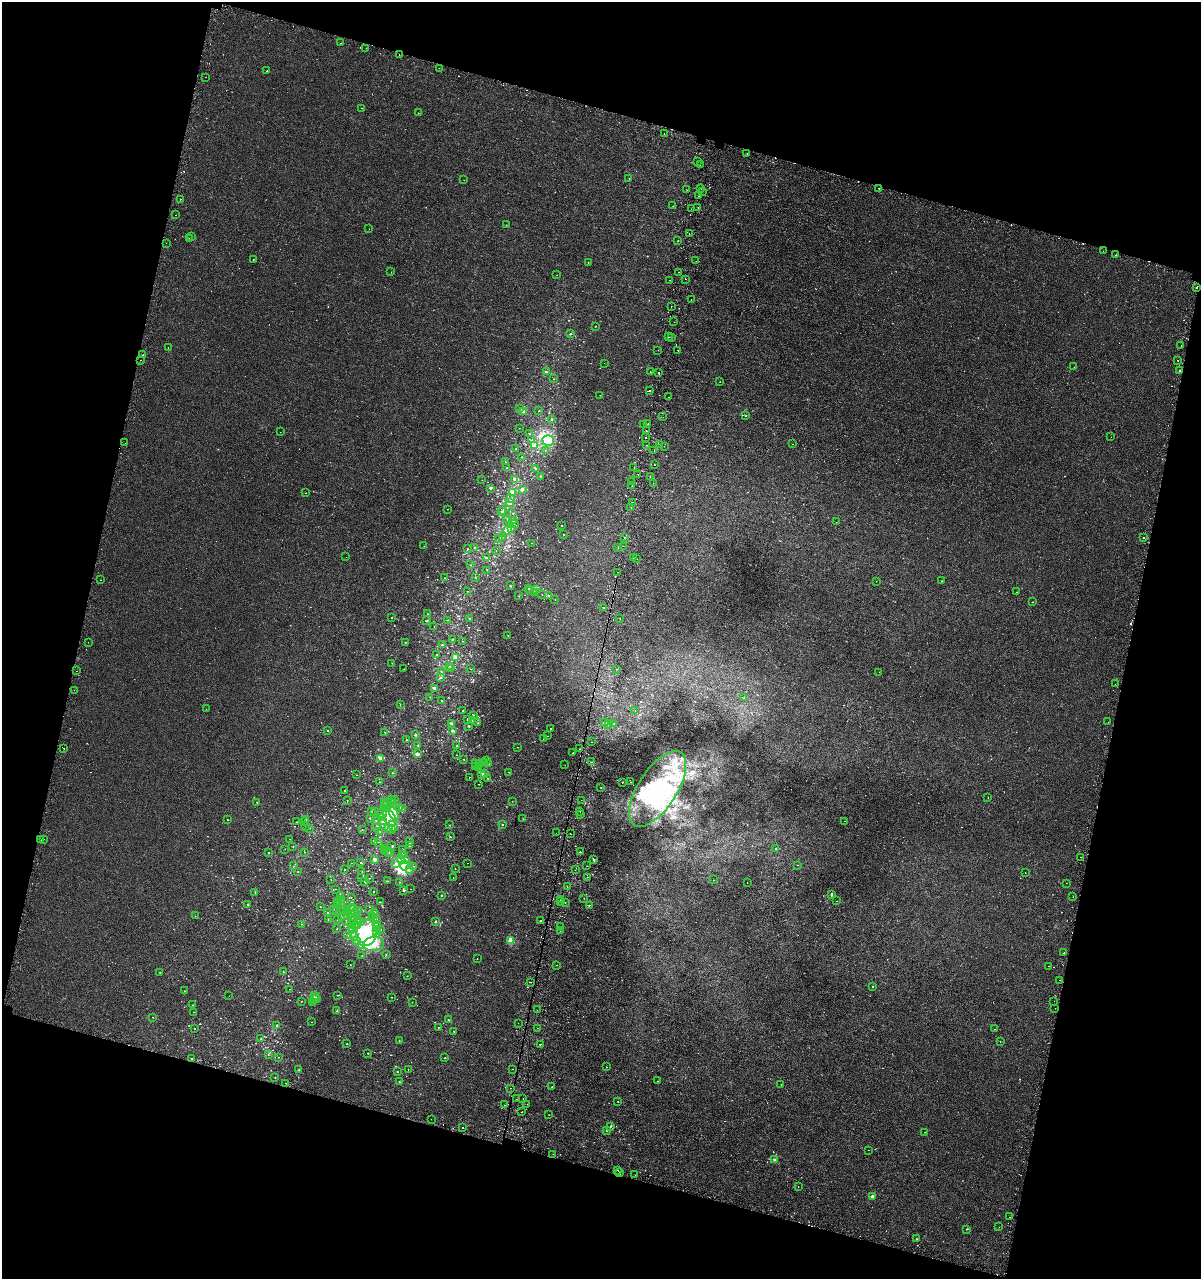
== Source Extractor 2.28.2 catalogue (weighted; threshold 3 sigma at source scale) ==
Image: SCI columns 267-5061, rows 43-5150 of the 5390 x 5193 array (HDU 1 of 3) = the unmasked area's bounding box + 8 px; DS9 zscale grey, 4 x 4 block average (1 PNG px = mean of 4 x 4 image px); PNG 1203 x 1281 px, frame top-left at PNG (2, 2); each listed source drawn as its Kron ellipse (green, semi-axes under 4 px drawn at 4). Shown black and unused: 31% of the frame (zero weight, under 2 of 3 exposures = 3% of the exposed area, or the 3 px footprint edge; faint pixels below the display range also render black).
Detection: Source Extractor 2.28.2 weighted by HDU 2 'WHT'. Background 1.90e-04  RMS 0.0025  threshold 0.0112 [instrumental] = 3 sigma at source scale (4.5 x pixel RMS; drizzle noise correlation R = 1.50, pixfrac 1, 0.0396/0.0396 arcsec/px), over >= 5 px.
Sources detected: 949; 15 too faint to see at this stretch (4 x 4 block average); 23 inside a brighter object's white glare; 47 cosmic-ray / hot-pixel residue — neither listed nor drawn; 32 coinciding with a brighter row at this scale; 36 inside a brighter listed object's ellipse — not listed separately; of the other 796, all 500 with FLUX_AUTO >= 0.355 (the completeness limit of this list) listed and drawn (296 fainter detections not listed), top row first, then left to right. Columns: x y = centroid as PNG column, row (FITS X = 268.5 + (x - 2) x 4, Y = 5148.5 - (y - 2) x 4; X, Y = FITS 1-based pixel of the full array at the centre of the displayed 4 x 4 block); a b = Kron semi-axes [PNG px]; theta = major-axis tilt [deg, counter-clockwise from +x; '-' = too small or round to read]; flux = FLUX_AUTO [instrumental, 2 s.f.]
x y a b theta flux
341 43 2 2 - 0.4
366 48 2 2 - 0.84
399 55 2 2 - 1.5
439 68 2 2 - 0.54
267 71 2 2 - 1.6
206 77 2 2 - 0.47
362 108 2 2 - 2.9
418 113 2 2 - 1.1
664 133 2 2 - 1.3
747 153 2 2 - 0.75
697 162 2 2 - 3.1
700 164 2 2 - 0.56
629 179 2 2 - 2.7
464 180 2 2 - 0.41
701 188 2 2 - 22
879 188 2 2 - 11
687 190 2 2 - 0.46
702 191 2 2 - 1.7
699 196 2 2 - 0.46
180 199 2 2 - 0.37
673 206 2 2 - 0.37
698 208 2 2 - 0.45
691 209 2 2 - 0.76
176 215 2 2 - 1.3
506 225 2 2 - 0.41
369 229 2 2 - 1
689 234 2 2 - 0.89
191 237 2 2 - 0.4
189 239 2 2 - 0.6
678 241 2 2 - 3.3
166 243 2 2 - 0.76
1103 251 2 2 - 0.45
1116 255 2 2 - 1.6
253 260 2 2 - 0.86
696 261 2 2 - 0.92
588 262 2 2 - 0.72
391 272 2 2 - 0.99
679 272 2 2 - 1
557 275 2 2 - 0.49
685 279 2 2 - 0.9
670 280 2 2 - 0.49
1197 288 2 2 - 3.4
691 299 2 2 - 0.61
671 306 2 2 - 0.64
674 322 2 2 - 1.9
596 326 2 2 - 0.57
571 334 2 2 - 1.1
669 337 2 2 - 2
671 337 2 2 - 1.2
1181 346 2 2 - 0.42
168 348 2 2 - 0.68
658 350 2 2 - 2.4
678 350 2 2 - 3.2
143 355 2 2 - 1.1
140 360 2 2 - 1.2
1178 360 2 2 - 0.66
604 363 2 2 - 0.42
1074 367 2 2 - 2.1
1180 370 2 2 - 1.1
546 372 3 2 - 1.9
650 372 2 2 - 0.44
659 373 2 2 - 2.8
553 379 2 2 - 0.38
720 382 2 2 - 0.63
650 390 2 2 - 5.7
600 395 2 2 - 0.65
669 397 2 2 - 0.78
520 409 2 2 - 2.2
539 411 2 2 - 0.43
524 412 3 2 - 4
746 416 2 2 - 0.62
663 417 2 2 - 0.79
552 419 2 2 - 0.96
643 424 2 2 - 0.36
648 424 2 2 - 0.68
519 428 2 2 - 0.85
646 431 2 2 - 4.8
280 432 2 2 - 0.55
530 434 2 2 - 0.42
1111 437 2 2 - 1
646 438 2 2 - 1.7
532 440 2 2 - 0.52
548 440 6 5 - 26
125 443 2 2 - 0.38
660 444 2 2 - 1.9
792 444 2 2 - 0.37
646 445 2 2 - 0.96
534 446 4 3 - 6.6
664 446 2 2 - 0.93
516 449 2 2 - 0.42
545 450 2 2 - 0.54
654 450 2 2 - 1.1
521 457 2 2 - 0.62
506 462 2 2 - 0.56
654 465 2 2 - 1.8
634 467 2 2 - 6.4
507 468 2 2 - 1.6
535 468 2 2 - 0.54
638 474 2 2 - 3.1
541 476 2 2 - 0.51
650 477 2 2 - 0.57
482 480 2 2 - 0.41
515 480 3 2 - 3.3
631 481 2 2 - 4
653 483 2 2 - 1.1
632 486 2 2 - 1.4
490 488 2 2 - 3.4
522 489 2 2 - 2.6
305 493 2 2 - 0.78
513 493 3 3 - 4.4
511 498 2 2 - 1.7
632 502 2 2 - 1.8
510 503 4 3 - 4.4
631 508 2 2 - 0.7
447 509 2 2 - 0.49
503 511 2 2 - 1
501 512 2 2 - 0.83
513 513 2 2 - 0.51
507 519 2 2 - 0.71
513 521 2 2 - 0.59
836 522 2 2 - 0.37
514 524 2 2 - 0.57
562 525 2 2 - 0.68
512 529 2 2 - 0.45
508 530 4 4 - 6
563 535 2 2 - 0.58
502 537 2 2 - 0.63
625 538 2 2 - 1.1
1144 538 2 2 - 2.3
499 539 2 2 - 0.48
531 543 2 2 - 0.36
424 546 2 2 - 0.37
623 546 2 2 - 1.8
618 547 2 2 - 2.2
475 548 2 2 - 0.76
468 549 2 2 - 0.5
496 550 2 2 - 0.37
346 557 2 2 - 0.37
633 557 2 2 - 0.45
486 558 2 2 - 0.86
637 559 2 2 - 1.3
471 565 2 2 - 0.39
487 570 2 2 - 0.52
618 572 2 2 - 3.8
475 577 2 2 - 0.48
445 578 2 2 - 0.41
100 580 2 2 - 0.7
876 581 2 2 - 0.38
941 581 2 2 - 2
510 586 3 2 - 1.1
528 589 2 2 - 0.92
530 590 2 2 - 0.36
536 590 2 2 - 0.36
467 591 2 2 - 0.42
1017 592 2 2 - 0.6
535 593 2 2 - 0.46
542 594 2 2 - 0.47
548 595 3 2 - 1.1
519 596 2 2 - 0.38
555 599 2 2 - 0.49
1032 602 2 2 - 0.52
604 608 2 2 - 2
428 614 2 2 - 0.48
392 618 2 2 - 0.35
620 618 2 2 - 1.1
469 619 2 2 - 0.39
447 620 2 2 - 0.56
427 621 2 2 - 0.64
434 626 2 2 - 1.2
508 635 2 2 - 0.75
452 639 2 2 - 0.8
463 641 2 2 - 0.46
88 642 2 2 - 2.6
405 642 2 2 - 0.37
442 645 2 2 - 0.53
437 655 2 2 - 1
456 657 3 3 - 12
392 663 2 2 - 0.4
449 666 2 2 - 0.49
451 667 2 2 - 1.8
404 669 2 2 - 0.47
470 669 2 2 - 0.42
617 669 2 2 - 0.54
76 671 2 2 - 1.3
441 671 2 2 - 0.68
879 672 2 2 - 0.36
441 678 2 2 - 0.83
1115 684 2 2 - 0.48
434 688 4 2 - 2.9
74 690 2 2 - 0.88
430 697 2 2 - 0.37
744 698 2 2 - 1.6
442 701 2 2 - 0.74
400 704 2 2 - 0.36
206 709 2 2 - 0.47
463 711 2 2 - 0.45
635 711 2 2 - 0.82
473 715 2 2 - 1.8
468 719 2 2 - 1.3
472 721 2 2 - 2.2
605 722 3 2 - 0.6
1108 722 2 2 - 1.5
451 723 2 2 - 1.9
478 723 2 2 - 1.5
608 724 2 2 - 0.4
614 724 2 2 - 0.51
469 726 2 2 - 1.8
551 729 2 2 - 2
327 730 2 2 - 1.3
452 731 3 2 - 1.7
385 732 2 2 - 0.67
415 735 3 2 - 1.2
548 736 2 2 - 0.82
543 739 2 2 - 0.47
406 740 2 2 - 0.46
591 742 2 2 - 0.51
418 745 2 2 - 0.56
456 746 2 2 - 1.3
517 747 2 2 - 0.69
64 748 2 2 - 1.7
579 749 2 2 - 0.49
573 753 2 2 - 1
417 754 3 3 - 4.3
456 755 2 2 - 1
380 758 3 3 - 5.4
464 759 2 2 - 0.95
486 760 2 2 - 1.6
484 762 2 2 - 1.4
592 762 2 2 - 8.9
479 763 3 2 - 1.6
475 764 2 2 - 0.83
488 764 2 2 - 1.7
565 765 2 2 - 1.2
475 767 2 2 - 0.39
479 767 2 2 - 0.47
509 772 2 2 - 0.38
393 773 2 2 - 0.56
484 774 2 2 - 5.3
357 775 2 2 - 0.37
481 775 2 2 - 0.88
469 777 2 2 - 2.2
487 778 2 2 - 0.62
379 782 2 2 - 1
622 782 2 2 - 0.8
631 782 2 2 - 3
479 784 2 2 - 0.4
601 788 2 2 - 0.41
657 789 43 19 57 140
344 791 3 2 - 0.79
988 798 2 2 - 0.44
391 799 2 2 - 0.63
347 800 2 2 - 0.56
394 800 2 2 - 2.8
582 800 2 2 - 0.92
512 801 2 2 - 0.41
257 802 2 2 - 1.3
385 802 2 2 - 0.54
388 802 2 2 - 0.94
390 802 2 2 - 0.82
384 805 2 2 - 1.2
400 807 2 2 - 0.56
388 809 4 2 - 6.4
403 809 2 2 - 0.56
375 811 2 2 - 0.39
580 811 2 2 - 0.49
371 812 2 2 - 0.37
393 813 7 4 -66 8.3
382 814 5 3 - 9.9
581 815 2 2 - 0.47
381 817 2 2 - 0.61
389 817 9 5 -60 13
370 818 2 2 - 2.1
306 819 2 2 - 0.56
523 819 2 2 - 0.47
227 820 2 2 - 0.7
376 820 2 2 - 0.45
305 821 2 2 - 0.99
382 821 2 2 - 3.7
845 821 2 2 - 0.42
297 822 2 2 - 0.45
449 825 2 2 - 0.4
502 825 2 2 - 1.8
393 826 6 3 -57 4.7
305 827 2 2 - 0.37
376 827 2 2 - 1.1
310 828 2 2 - 0.67
388 828 3 2 - 3.6
362 830 2 2 - 1.1
392 830 2 2 - 0.43
380 831 2 2 - 0.4
556 833 2 2 - 1.1
570 834 2 2 - 1.5
450 837 2 2 - 1.4
43 839 2 2 - 1.7
290 839 2 2 - 0.65
41 840 2 2 - 1.5
410 841 2 2 - 1
375 842 3 2 - 0.7
379 842 2 2 - 0.43
392 846 2 2 - 0.47
409 846 3 2 - 0.78
293 847 2 2 - 0.42
285 849 2 2 - 0.39
385 849 2 2 - 1.4
403 849 2 2 - 0.48
776 849 2 2 - 6.7
384 850 2 2 - 0.43
387 851 2 2 - 0.77
305 852 2 2 - 0.4
580 852 2 2 - 0.77
268 853 2 2 - 1.3
389 853 2 2 - 0.86
402 854 2 2 - 1.1
1081 857 2 2 - 1
375 859 2 2 - 8.9
401 859 3 2 - 2.4
405 859 2 2 - 1.4
594 860 2 2 - 1.2
351 863 2 2 - 0.63
361 863 2 2 - 0.88
468 863 2 2 - 0.41
396 864 2 2 - 1
798 865 2 2 - 1.2
294 866 2 2 - 0.39
405 866 5 4 - 36
413 866 2 2 - 1.4
587 866 2 2 - 0.38
410 869 2 2 - 0.64
455 869 2 2 - 0.39
344 870 2 2 - 1.6
575 870 2 2 - 0.53
298 871 2 2 - 0.76
361 872 2 2 - 0.67
1025 873 2 2 - 0.63
362 877 2 2 - 0.41
587 877 2 2 - 0.47
369 878 2 2 - 0.43
453 878 2 2 - 0.8
331 879 2 2 - 0.5
714 880 2 2 - 0.44
387 881 2 2 - 0.64
365 882 2 2 - 0.71
399 882 2 2 - 0.62
747 882 2 2 - 3
1066 883 2 2 - 0.43
567 887 2 2 - 0.43
336 889 2 2 - 0.4
411 889 2 2 - 1.6
404 891 3 2 - 1.4
374 892 2 2 - 1.8
255 893 2 2 - 0.39
441 895 2 2 - 1.7
832 895 2 2 - 1.1
340 896 2 2 - 0.96
351 897 2 2 - 0.54
1073 897 2 2 - 0.49
584 898 2 2 - 0.44
341 899 2 2 - 0.88
560 900 2 2 - 1.4
337 901 2 2 - 0.73
837 901 2 2 - 0.51
341 902 2 2 - 0.74
380 902 2 2 - 0.72
561 902 2 2 - 2
565 902 2 2 - 1.4
248 904 2 2 - 0.56
337 905 3 2 - 1.5
589 905 2 2 - 0.94
320 907 2 2 - 0.72
351 908 2 2 - 0.54
333 909 2 2 - 0.82
344 909 2 2 - 0.45
348 909 2 2 - 0.61
353 909 2 2 - 0.46
358 910 2 2 - 0.63
369 910 2 2 - 0.54
337 911 2 2 - 0.55
347 911 4 2 - 3.2
328 912 2 2 - 0.86
356 912 2 2 - 1.3
374 912 2 2 - 2
350 914 2 2 - 0.79
195 916 2 2 - 0.4
372 916 2 2 - 0.89
342 918 2 2 - 1.4
353 918 2 2 - 1.8
376 919 2 2 - 3.9
328 920 2 2 - 0.4
337 920 2 2 - 0.64
353 920 2 2 - 0.73
347 921 2 2 - 0.62
358 921 2 2 - 0.41
361 921 2 2 - 0.69
541 921 2 2 - 0.94
435 922 2 2 - 1.2
301 924 2 2 - 0.51
352 924 2 2 - 0.94
376 924 2 2 - 0.5
357 925 2 2 - 0.65
355 926 2 2 - 0.41
560 926 2 2 - 0.68
337 929 2 2 - 0.53
352 929 2 2 - 0.7
376 930 2 2 - 0.47
381 930 2 2 - 0.92
560 931 2 2 - 0.39
366 933 13 10 86 73
348 935 2 2 - 0.36
377 935 4 3 - 2.9
355 936 2 2 - 0.94
356 941 2 2 - 0.67
510 941 4 4 - 7.9
374 944 10 7 10 25
362 945 2 2 - 1.2
1064 953 2 2 - 5.1
386 954 2 2 - 0.7
362 955 2 2 - 0.37
477 958 2 2 - 0.97
350 965 2 2 - 0.38
556 965 2 2 - 0.5
1049 966 2 2 - 0.39
160 972 2 2 - 0.73
283 972 2 2 - 1
407 976 2 2 - 0.49
1060 980 2 2 - 1.5
531 982 2 2 - 0.42
873 986 2 2 - 0.67
289 989 2 2 - 1.1
184 991 2 2 - 0.45
337 995 2 2 - 0.47
229 996 2 2 - 0.48
315 996 3 2 - 7.5
392 997 2 2 - 0.36
316 999 2 2 - 0.39
314 1000 2 2 - 0.85
301 1001 2 2 - 0.61
1054 1001 2 2 - 2
412 1002 2 2 - 0.68
313 1003 2 2 - 0.65
193 1005 2 2 - 0.73
1055 1008 2 2 - 0.64
537 1010 2 2 - 0.42
337 1011 2 2 - 1.4
193 1012 2 2 - 0.43
153 1017 2 2 - 0.45
448 1019 2 2 - 0.55
312 1022 2 2 - 0.36
518 1023 2 2 - 0.44
277 1025 2 2 - 2
438 1027 2 2 - 0.49
537 1028 2 2 - 1
195 1029 2 2 - 0.59
995 1029 2 2 - 1.5
454 1031 2 2 - 0.73
261 1039 2 2 - 1.3
399 1041 2 2 - 0.74
1000 1041 2 2 - 0.42
347 1044 2 2 - 1.4
540 1044 2 2 - 2.1
368 1053 2 2 - 0.76
268 1055 2 2 - 0.42
278 1057 2 2 - 0.68
191 1058 2 2 - 0.84
445 1058 2 2 - 1.1
606 1067 2 2 - 1.1
408 1069 2 2 - 0.42
512 1069 2 2 - 1
299 1070 2 2 - 0.97
397 1072 2 2 - 1.7
275 1077 2 2 - 0.81
658 1081 2 2 - 0.39
399 1082 2 2 - 0.75
286 1083 2 2 - 1
781 1085 2 2 - 0.38
552 1086 2 2 - 0.6
511 1088 2 2 - 0.89
516 1099 2 2 - 0.36
523 1099 2 2 - 0.4
618 1102 2 2 - 0.76
527 1104 2 2 - 1.9
504 1105 2 2 - 10
521 1112 2 2 - 1.2
549 1115 2 2 - 0.36
431 1119 2 2 - 0.58
610 1126 2 2 - 0.93
462 1128 2 2 - 4.1
607 1130 2 2 - 0.81
924 1132 2 2 - 0.86
868 1150 2 2 - 1.6
553 1154 2 2 - 0.62
774 1160 2 2 - 5.2
618 1170 2 2 - 5.3
619 1172 2 2 - 1.3
635 1175 2 2 - 0.41
798 1187 2 2 - 0.36
872 1196 2 2 - 13
1009 1217 2 2 - 0.49
999 1227 2 2 - 0.82
967 1229 2 2 - 0.52
917 1239 2 2 - 0.52
Overlapping masked pixels (flux is a lower limit): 1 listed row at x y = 1197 288
Diffuse or blended objects may show on this block-average render without a row.